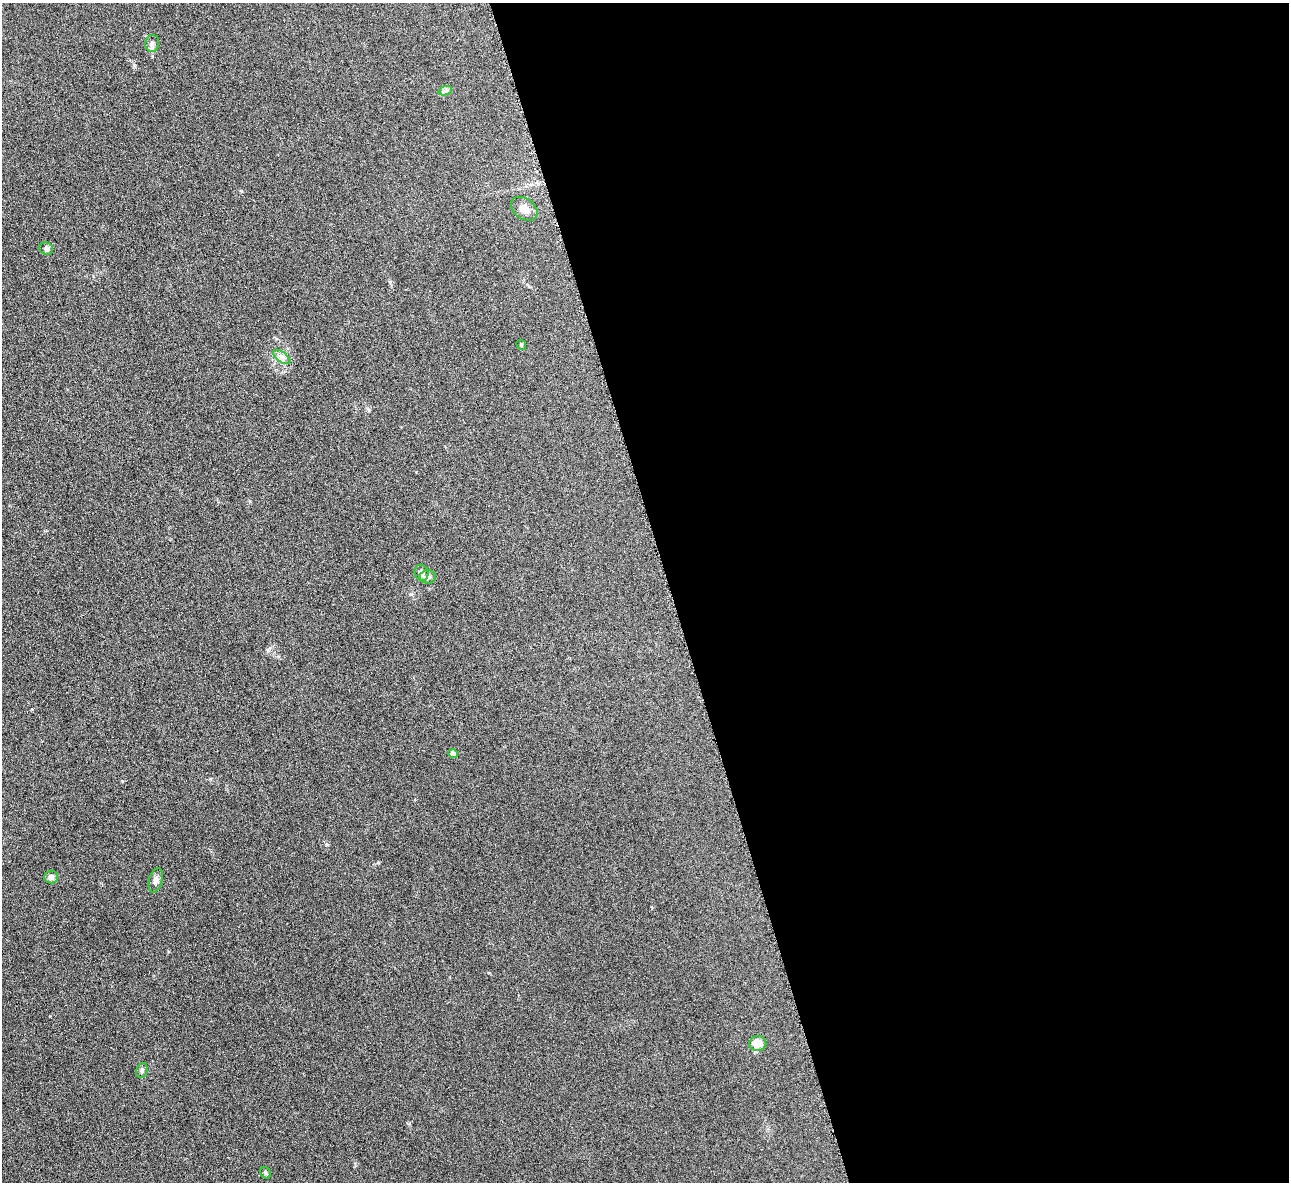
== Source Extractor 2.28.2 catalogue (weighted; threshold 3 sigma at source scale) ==
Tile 8 of 4 x 4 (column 4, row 2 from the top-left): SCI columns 3867-5153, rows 2518-3697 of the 5171 x 5154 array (HDU 1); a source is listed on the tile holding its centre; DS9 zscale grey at full resolution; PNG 1291 x 1184 px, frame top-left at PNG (2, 3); each listed source drawn as its Kron ellipse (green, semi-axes under 4 px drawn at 4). Shown black and unused: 48% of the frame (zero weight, under 3 of 6 exposures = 2% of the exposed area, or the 3 px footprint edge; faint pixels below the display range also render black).
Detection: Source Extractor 2.28.2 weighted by HDU 2 'WHT'; one run over the whole footprint, this tile lists its part. Background 0.121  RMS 0.011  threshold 0.043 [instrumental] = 3 sigma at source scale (4.09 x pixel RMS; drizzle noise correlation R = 1.36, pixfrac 0.8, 0.05/0.05 arcsec/px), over >= 5 px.
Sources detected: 14; all 14 listed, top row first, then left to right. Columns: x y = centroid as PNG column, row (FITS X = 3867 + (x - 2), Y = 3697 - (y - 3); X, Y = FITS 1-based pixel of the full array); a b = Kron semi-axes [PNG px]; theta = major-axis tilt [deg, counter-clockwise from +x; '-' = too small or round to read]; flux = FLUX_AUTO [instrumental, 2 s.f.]
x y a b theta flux
152 43 8 7 - 3.6
445 91 7 4 19 2
524 209 15 10 -38 8.6
46 249 7 6 - 2.5
521 345 5 4 - 1.2
282 357 10 5 -36 3.7
421 573 8 7 - 5
428 577 8 6 5 3.1
453 753 4 4 - 5.9
51 877 7 6 - 4.1
156 880 12 6 76 4.1
758 1043 8 7 - 14
142 1070 7 5 76 2
265 1173 6 5 - 1.6